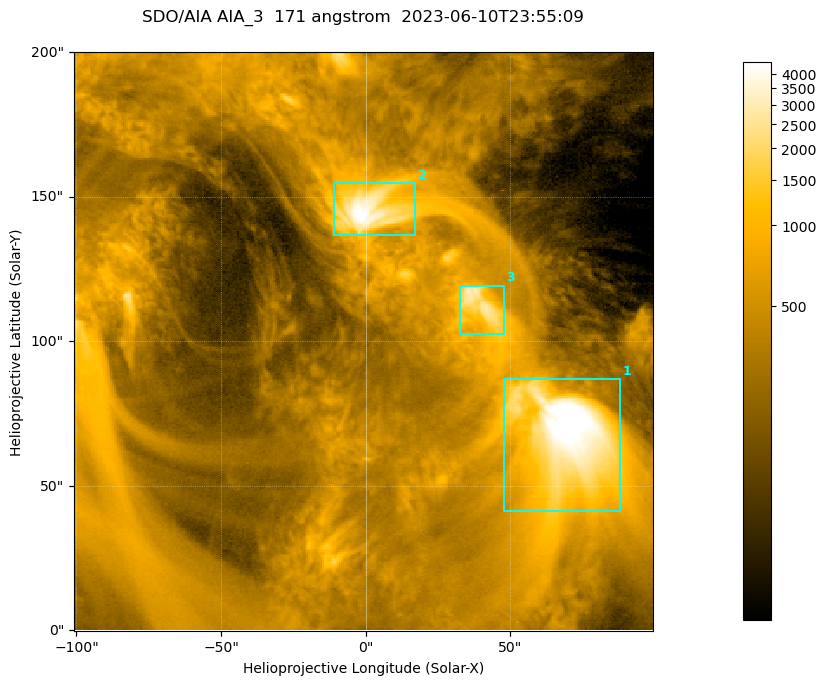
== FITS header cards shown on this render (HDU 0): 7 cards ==
TELESCOP= 'SDO/AIA '           / For AIA: SDO/AIA
INSTRUME= 'AIA_3   '           / For AIA: AIA_ATA1, AIA_ATA2, AIA_ATA3 or AIA_AT
WAVELNTH=                  171 / [angstrom] Wavelength
WAVEUNIT= 'angstrom'           / Wavelength unit: angstrom
DATE-OBS= '2023-06-10T23:55:09.351' / [ISO] Date when observation started; ISO 8
CTYPE1  = 'HPLN-TAN'           / CTYPE1; Typically HPLN
CTYPE2  = 'HPLT-TAN'           / CTYPE2; Typically HPLT

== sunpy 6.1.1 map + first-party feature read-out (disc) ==
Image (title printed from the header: SDO/AIA AIA_3  171 angstrom  2023-06-10T23:55:09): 334 x 334 px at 0.599 arcsec/px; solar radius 945 arcsec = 1577 px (partial field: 1.4% of the solar disc is inside the frame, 100% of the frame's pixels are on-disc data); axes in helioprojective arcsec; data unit not stated in the header (colour bar unlabelled)
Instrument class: DISC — disc imager (sunpy class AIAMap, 171 A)
Bright regions (active regions / flare kernels): reference = the on-disc median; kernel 3 px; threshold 5 sigma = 1113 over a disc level ~355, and >= 1.15x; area >= 111 px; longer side >= 4 px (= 2.4 arcsec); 3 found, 3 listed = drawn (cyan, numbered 1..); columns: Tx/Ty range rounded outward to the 2 arcsec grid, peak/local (2 s.f.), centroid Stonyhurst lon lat
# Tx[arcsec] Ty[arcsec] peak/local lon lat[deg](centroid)
1 48..88 40..88 15 +4 +4
2 -12..18 136..156 13 +0 +9
3 32..48 102..120 8.5 +2 +7